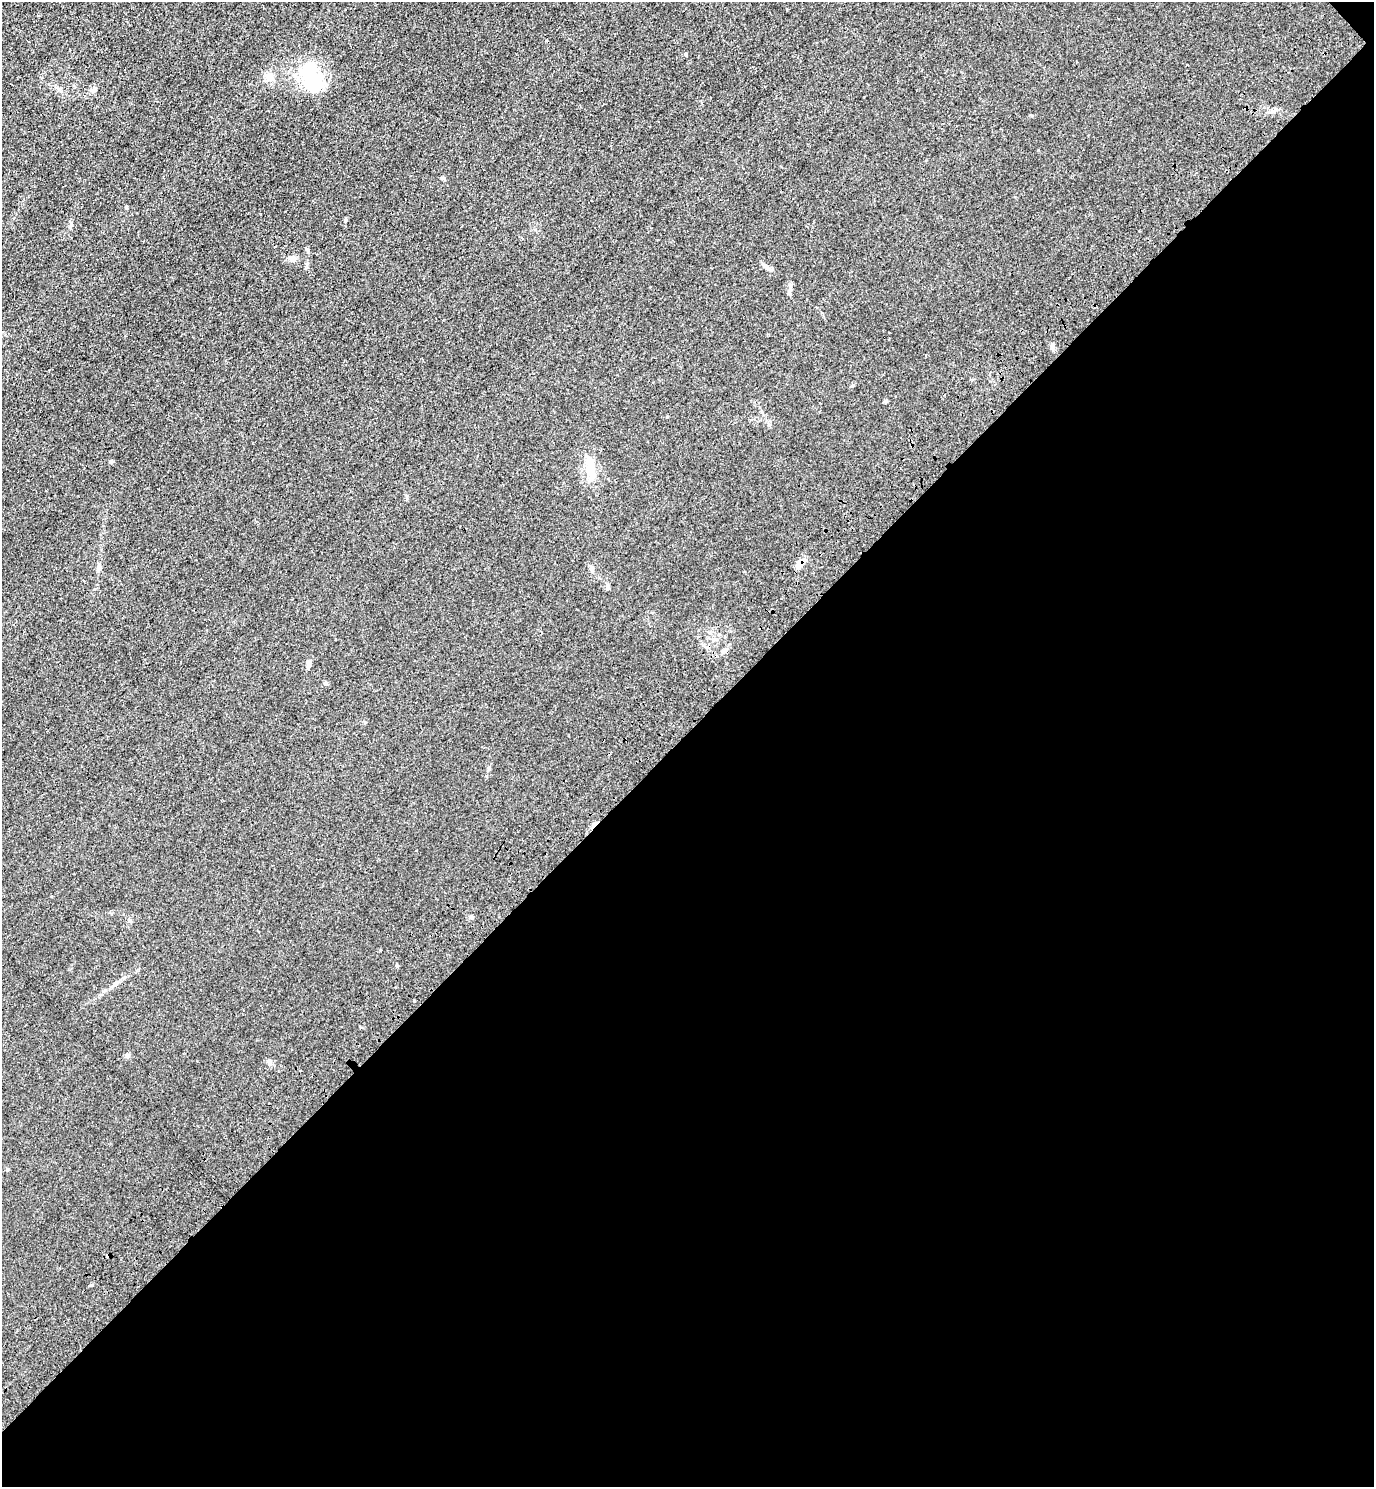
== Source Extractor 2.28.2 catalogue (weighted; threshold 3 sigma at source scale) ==
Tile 12 of 4 x 4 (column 4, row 3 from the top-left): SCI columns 4498-5869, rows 1573-3057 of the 6111 x 6115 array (HDU 1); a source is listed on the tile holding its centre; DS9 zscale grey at full resolution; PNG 1376 x 1489 px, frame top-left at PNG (2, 2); no overlay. Shown black and unused: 51% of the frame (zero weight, under 3 of 4 exposures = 6% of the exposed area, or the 3 px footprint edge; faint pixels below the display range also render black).
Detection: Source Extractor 2.28.2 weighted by HDU 2 'WHT'; one run over the whole footprint, this tile lists its part. Background 0.0215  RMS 0.0053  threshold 0.0238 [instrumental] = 3 sigma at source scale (4.5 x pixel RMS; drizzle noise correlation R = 1.50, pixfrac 1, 0.05/0.05 arcsec/px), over >= 5 px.
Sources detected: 26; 1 cosmic-ray / hot-pixel residue — not listed; the other 25 listed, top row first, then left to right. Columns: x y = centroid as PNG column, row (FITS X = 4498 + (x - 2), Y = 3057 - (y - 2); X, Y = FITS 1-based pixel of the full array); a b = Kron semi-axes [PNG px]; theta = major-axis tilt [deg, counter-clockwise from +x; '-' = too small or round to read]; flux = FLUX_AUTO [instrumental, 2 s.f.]
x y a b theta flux
270 77 10 10 - 3.8
311 78 44 24 -72 30
58 88 13 4 -37 1.7
94 90 10 6 33 1.9
442 178 6 3 18 0.62
126 207 6 3 -71 0.54
345 220 5 4 - 1
307 249 6 3 -19 0.64
293 259 9 8 - 2.6
765 266 10 5 -44 1.7
790 288 16 5 84 2
1052 345 8 5 90 1.4
111 461 6 4 1 0.64
590 468 22 10 88 12
799 564 14 7 54 5.1
99 569 7 6 - 1.4
608 587 8 5 79 1.2
309 663 11 5 84 2.2
326 683 6 4 -24 0.84
471 917 5 5 - 0.94
116 983 8 4 19 1.1
414 1001 4 3 - 0.51
127 1056 7 6 - 1.2
269 1061 7 5 -30 1.5
108 1255 5 3 - 2.9
Overlapping masked pixels (flux is a lower limit): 2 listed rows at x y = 799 564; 108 1255
Unlisted compact peaks at least as high as the median listed source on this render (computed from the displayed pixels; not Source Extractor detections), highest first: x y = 397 966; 91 1285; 1032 116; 667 417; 71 225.